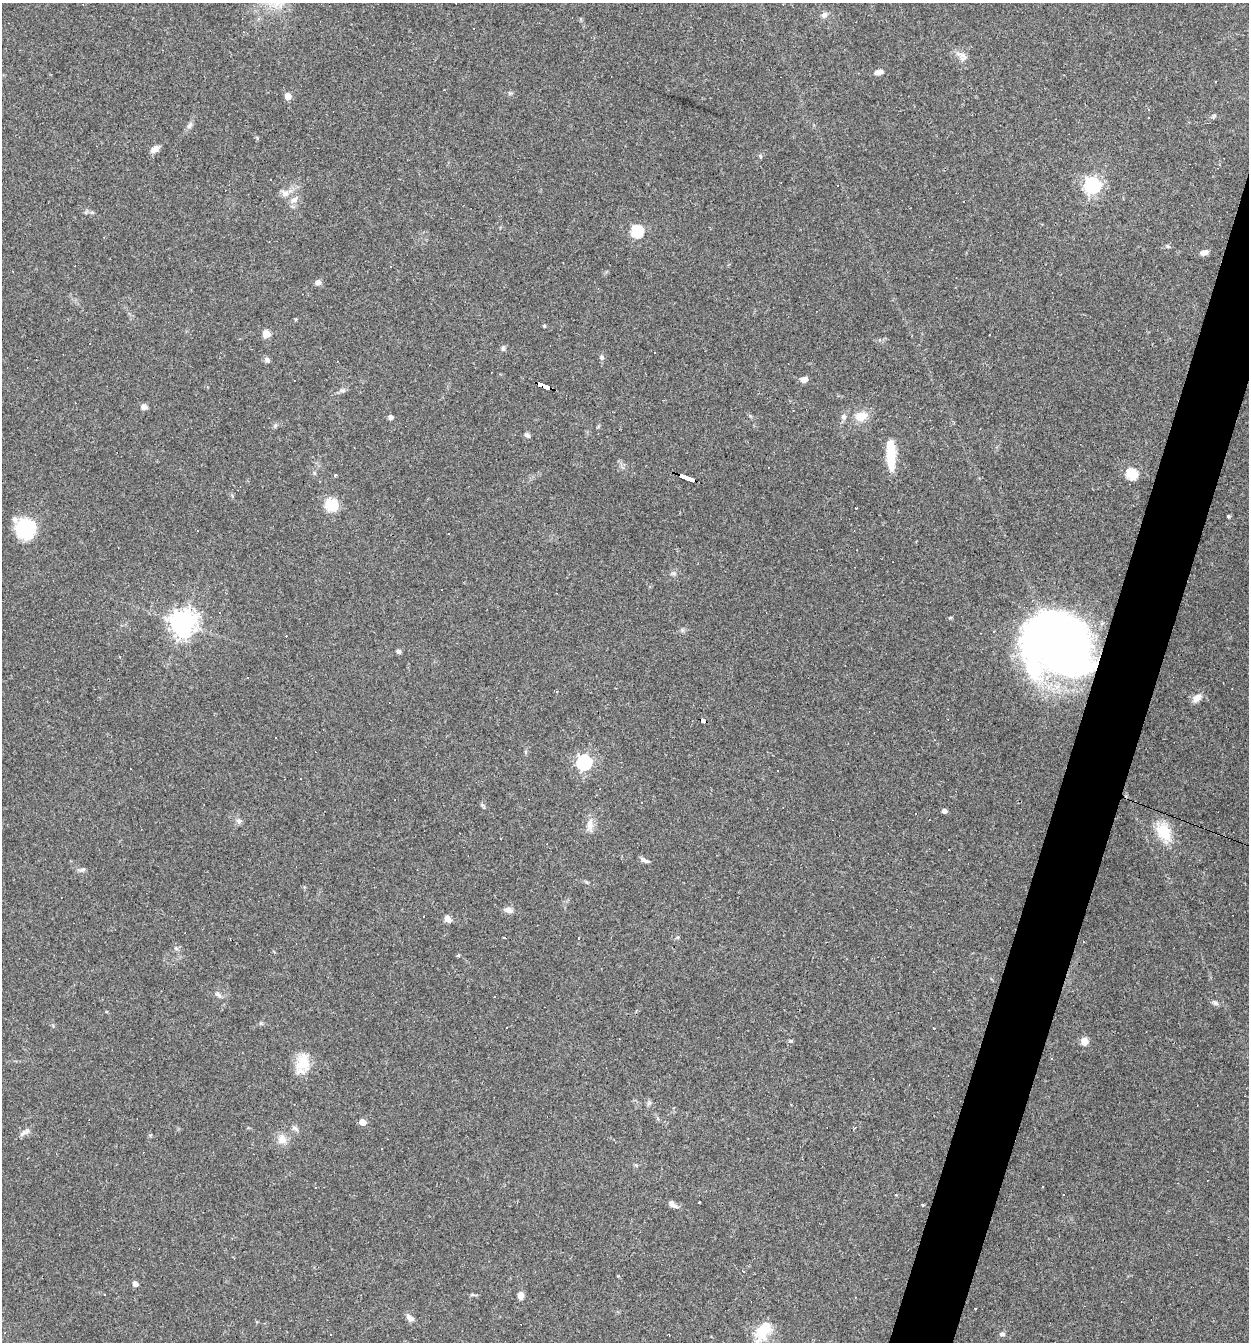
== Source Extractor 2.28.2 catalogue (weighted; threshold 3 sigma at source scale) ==
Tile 10 of 4 x 4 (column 2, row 3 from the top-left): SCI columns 1376-2622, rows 1341-2680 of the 5373 x 5359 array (HDU 1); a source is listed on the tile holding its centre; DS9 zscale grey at full resolution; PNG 1251 x 1344 px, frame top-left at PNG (2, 3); no overlay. Shown black and unused: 4% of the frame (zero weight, under 3 of 4 exposures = <1% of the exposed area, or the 3 px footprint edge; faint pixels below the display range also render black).
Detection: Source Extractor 2.28.2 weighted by HDU 2 'WHT'; one run over the whole footprint, this tile lists its part. Background 0.0495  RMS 0.0057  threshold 0.0257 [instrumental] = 3 sigma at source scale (4.5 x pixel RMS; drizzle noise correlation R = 1.50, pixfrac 1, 0.05/0.05 arcsec/px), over >= 5 px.
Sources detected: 101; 1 inside a brighter object's white glare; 28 cosmic-ray / hot-pixel residue — not listed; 2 inside a brighter listed object's ellipse — not listed separately; the other 70 listed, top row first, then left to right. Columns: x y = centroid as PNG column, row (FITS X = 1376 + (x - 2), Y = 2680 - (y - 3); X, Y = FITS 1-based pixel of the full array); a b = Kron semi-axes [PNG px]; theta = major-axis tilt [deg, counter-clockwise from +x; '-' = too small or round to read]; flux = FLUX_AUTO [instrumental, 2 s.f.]
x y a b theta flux
824 15 8 7 - 2.2
961 54 18 5 -17 3.1
878 72 10 6 14 2.7
288 96 5 5 - 7.6
1149 109 4 3 - 0.51
190 126 10 5 50 1.8
155 149 12 6 43 3.2
760 157 7 4 -65 0.73
1092 185 6 6 - 210
285 194 11 8 23 3.3
294 200 11 7 25 2.9
964 201 3 2 - 0.65
637 231 6 6 - 56
1168 246 6 4 -2 0.84
1204 252 11 6 16 2.8
318 282 7 6 - 2.2
544 326 4 4 - 0.79
266 334 5 5 - 14
503 348 6 5 - 1.1
601 357 7 5 -63 1.5
267 360 8 6 -41 1.7
804 379 8 6 19 2.7
544 386 13 4 -23 100
342 390 8 6 1 1.4
144 407 8 6 -11 2.3
861 416 12 9 17 8.5
390 417 5 5 - 1.6
843 417 7 6 - 1.7
527 435 7 5 -39 1.4
891 455 29 9 -88 18
1132 474 6 5 - 43
335 475 3 3 - 1.2
687 478 14 3 -21 140
331 505 12 11 - 15
1228 516 3 3 - 0.87
25 528 21 21 - 29
183 623 8 8 - 550
994 632 3 2 - 0.45
1063 643 61 44 -11 420
398 651 6 5 - 1.1
1197 698 12 8 46 3.7
703 721 6 3 -20 38
275 738 2 2 - 0.46
584 762 6 6 - 130
944 811 4 4 - 2.5
239 821 8 6 -21 1.5
590 825 19 8 87 4.7
1164 832 25 16 -52 15
645 860 12 4 -26 1.7
82 870 12 3 10 1.2
509 910 12 7 -10 2.5
448 919 9 6 -40 2.7
504 937 3 2 - 0.84
218 994 8 5 -39 1.6
1216 1003 9 5 -27 1.4
1084 1041 9 8 - 4.2
301 1062 27 13 63 11
362 1122 5 4 - 6.4
295 1128 11 5 -37 1.5
23 1133 12 5 40 2
282 1139 12 10 -77 5.5
672 1204 12 6 -41 2.4
923 1205 3 3 - 1.1
135 1284 5 4 - 3.1
521 1295 8 6 89 3.3
975 1309 2 2 - 0.37
410 1318 10 7 -36 2.9
763 1331 30 16 57 14
331 1334 3 2 - 0.36
1002 1334 5 5 - 1.7
Overlapping masked pixels (flux is a lower limit): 4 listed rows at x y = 544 386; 687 478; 1063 643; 703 721